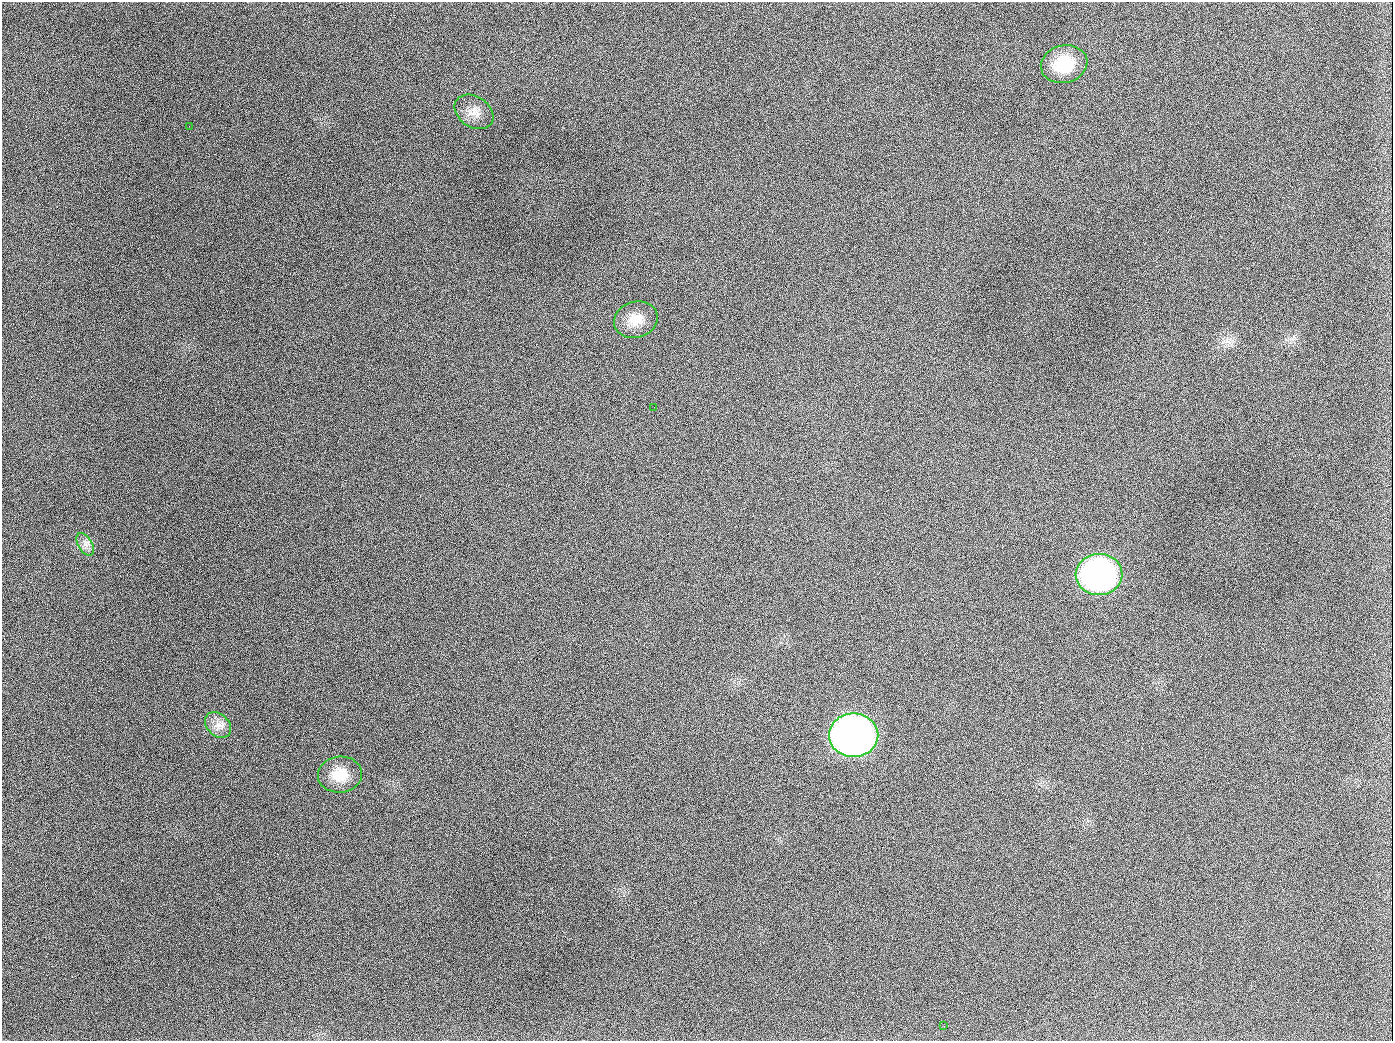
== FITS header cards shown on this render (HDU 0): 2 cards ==
NAXIS1  =                 1391
NAXIS2  =                 1039

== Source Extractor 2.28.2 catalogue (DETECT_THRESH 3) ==
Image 1391 x 1039 px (HDU 0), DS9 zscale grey, 1 PNG px = 1 image px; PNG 1395 x 1043 px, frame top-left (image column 1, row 1039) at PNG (2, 2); each listed source drawn as its Kron ellipse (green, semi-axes under 4 px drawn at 4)
Background 1980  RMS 81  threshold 244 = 3 sigma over >= 5 px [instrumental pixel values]
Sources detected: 11; all 11 listed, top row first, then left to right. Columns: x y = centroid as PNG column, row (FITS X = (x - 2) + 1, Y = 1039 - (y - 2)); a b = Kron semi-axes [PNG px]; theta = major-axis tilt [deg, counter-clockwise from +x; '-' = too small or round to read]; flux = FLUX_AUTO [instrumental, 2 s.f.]
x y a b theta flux
1064 64 23 18 14 2.2e+05
474 112 21 15 -34 7.2e+04
189 126 3 2 - 6.4e+03
636 320 22 18 17 9.9e+04
654 407 2 2 - 3.2e+03
85 544 12 7 -60 3.3e+04
1099 574 23 20 3 1.8e+06
218 725 15 10 -43 5.2e+04
854 735 25 22 0 4.2e+06
340 774 22 18 6 1.3e+05
944 1026 3 2 - 4.3e+03